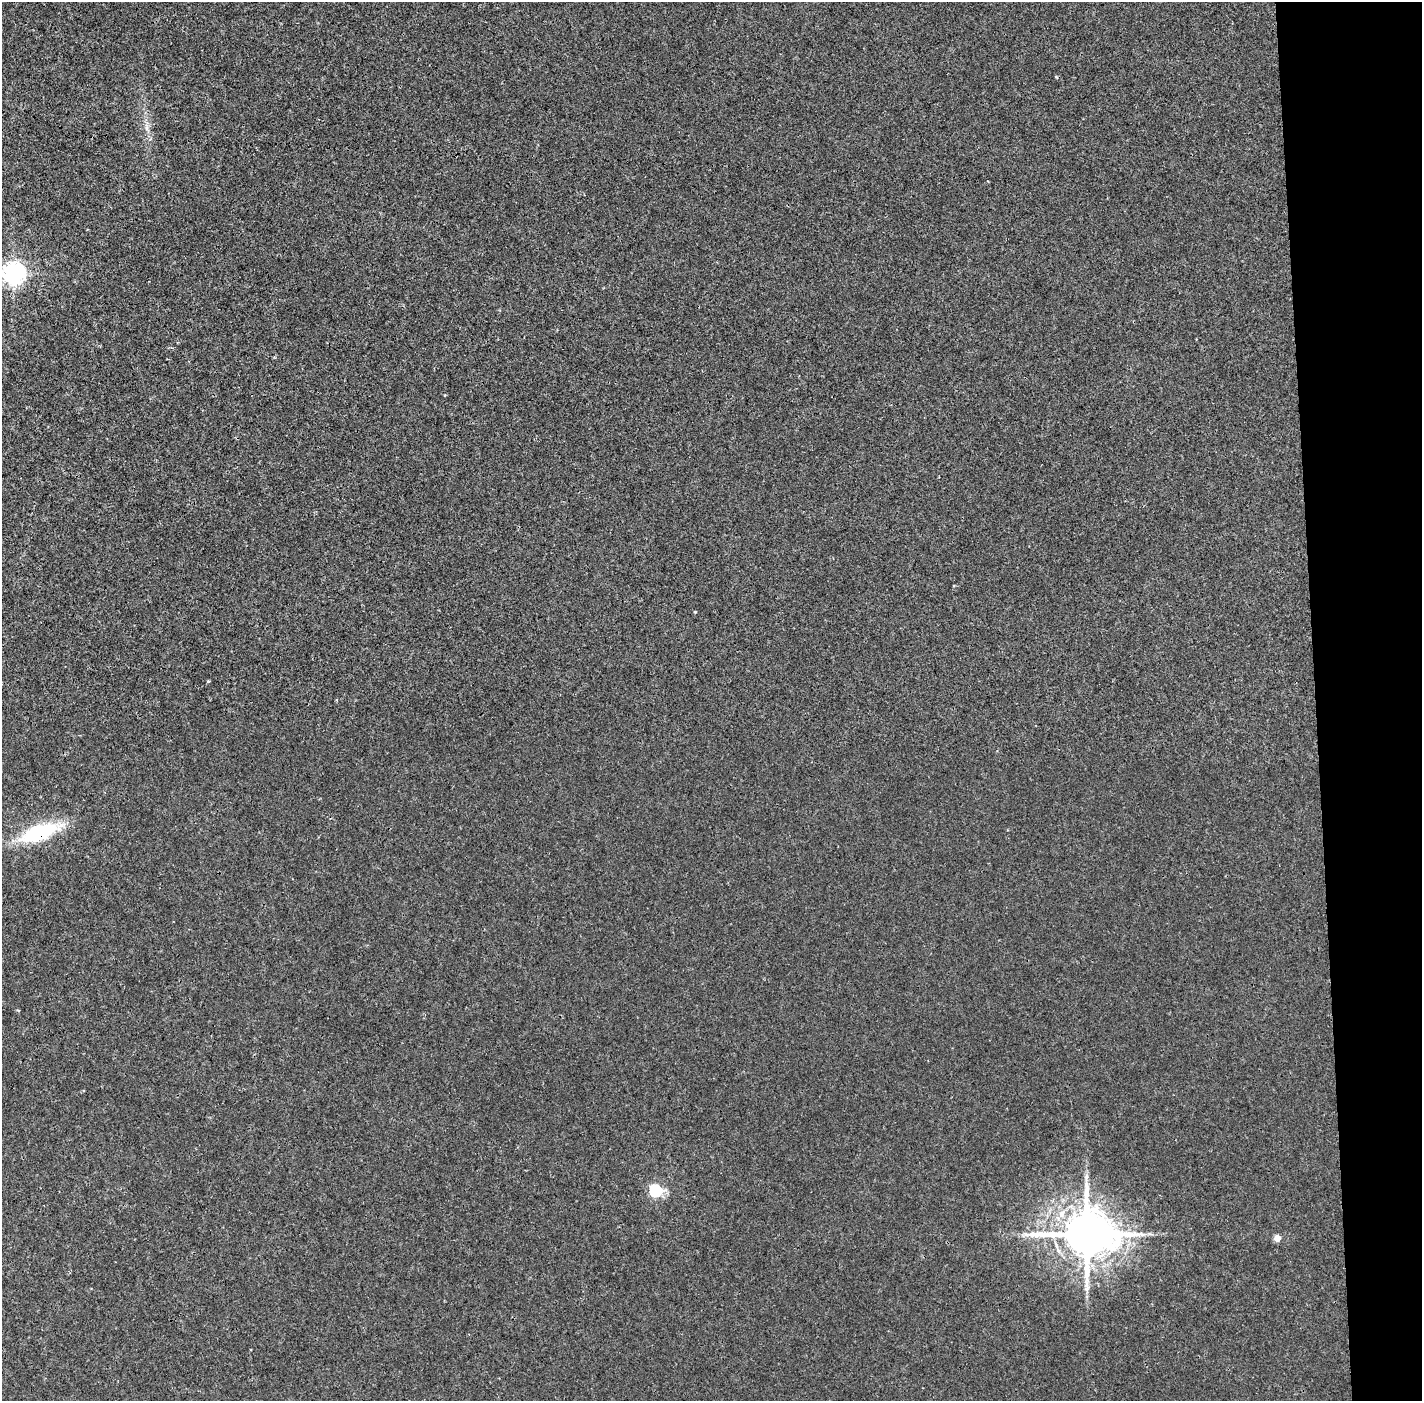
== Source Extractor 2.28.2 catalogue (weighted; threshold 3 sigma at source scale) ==
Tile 6 of 3 x 3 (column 3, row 2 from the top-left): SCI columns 2841-4260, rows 1424-2822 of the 4260 x 4242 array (HDU 1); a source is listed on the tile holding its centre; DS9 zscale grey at full resolution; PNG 1424 x 1403 px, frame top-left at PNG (2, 2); no overlay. Shown black and unused: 8% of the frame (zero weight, under 3 of 4 exposures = <1% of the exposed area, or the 3 px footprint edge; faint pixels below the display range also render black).
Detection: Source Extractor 2.28.2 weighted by HDU 2 'WHT'; one run over the whole footprint, this tile lists its part. Background 0.00128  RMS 0.0023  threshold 0.0101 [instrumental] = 3 sigma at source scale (4.5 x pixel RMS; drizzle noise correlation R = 1.50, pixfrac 1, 0.05/0.05 arcsec/px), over >= 5 px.
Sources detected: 9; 1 long thin detection or spike segment (spike, bleed or trail) — not listed; the other 8 listed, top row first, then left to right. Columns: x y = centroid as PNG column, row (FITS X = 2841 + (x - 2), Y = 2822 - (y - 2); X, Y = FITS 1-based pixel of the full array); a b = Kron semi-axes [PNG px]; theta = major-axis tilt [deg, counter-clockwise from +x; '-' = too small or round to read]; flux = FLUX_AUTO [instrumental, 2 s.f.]
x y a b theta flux
147 127 12 4 -79 0.89
13 274 8 7 - 160
695 612 3 3 - 0.24
208 681 4 3 - 0.23
39 833 33 14 19 19
655 1190 6 6 - 26
1087 1234 16 13 -7 1200
1277 1238 4 4 - 3.6
Overlapping masked pixels (flux is a lower limit): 1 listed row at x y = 39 833
Isophote crosses this tile's border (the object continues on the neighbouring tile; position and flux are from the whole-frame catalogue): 1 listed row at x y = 13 274